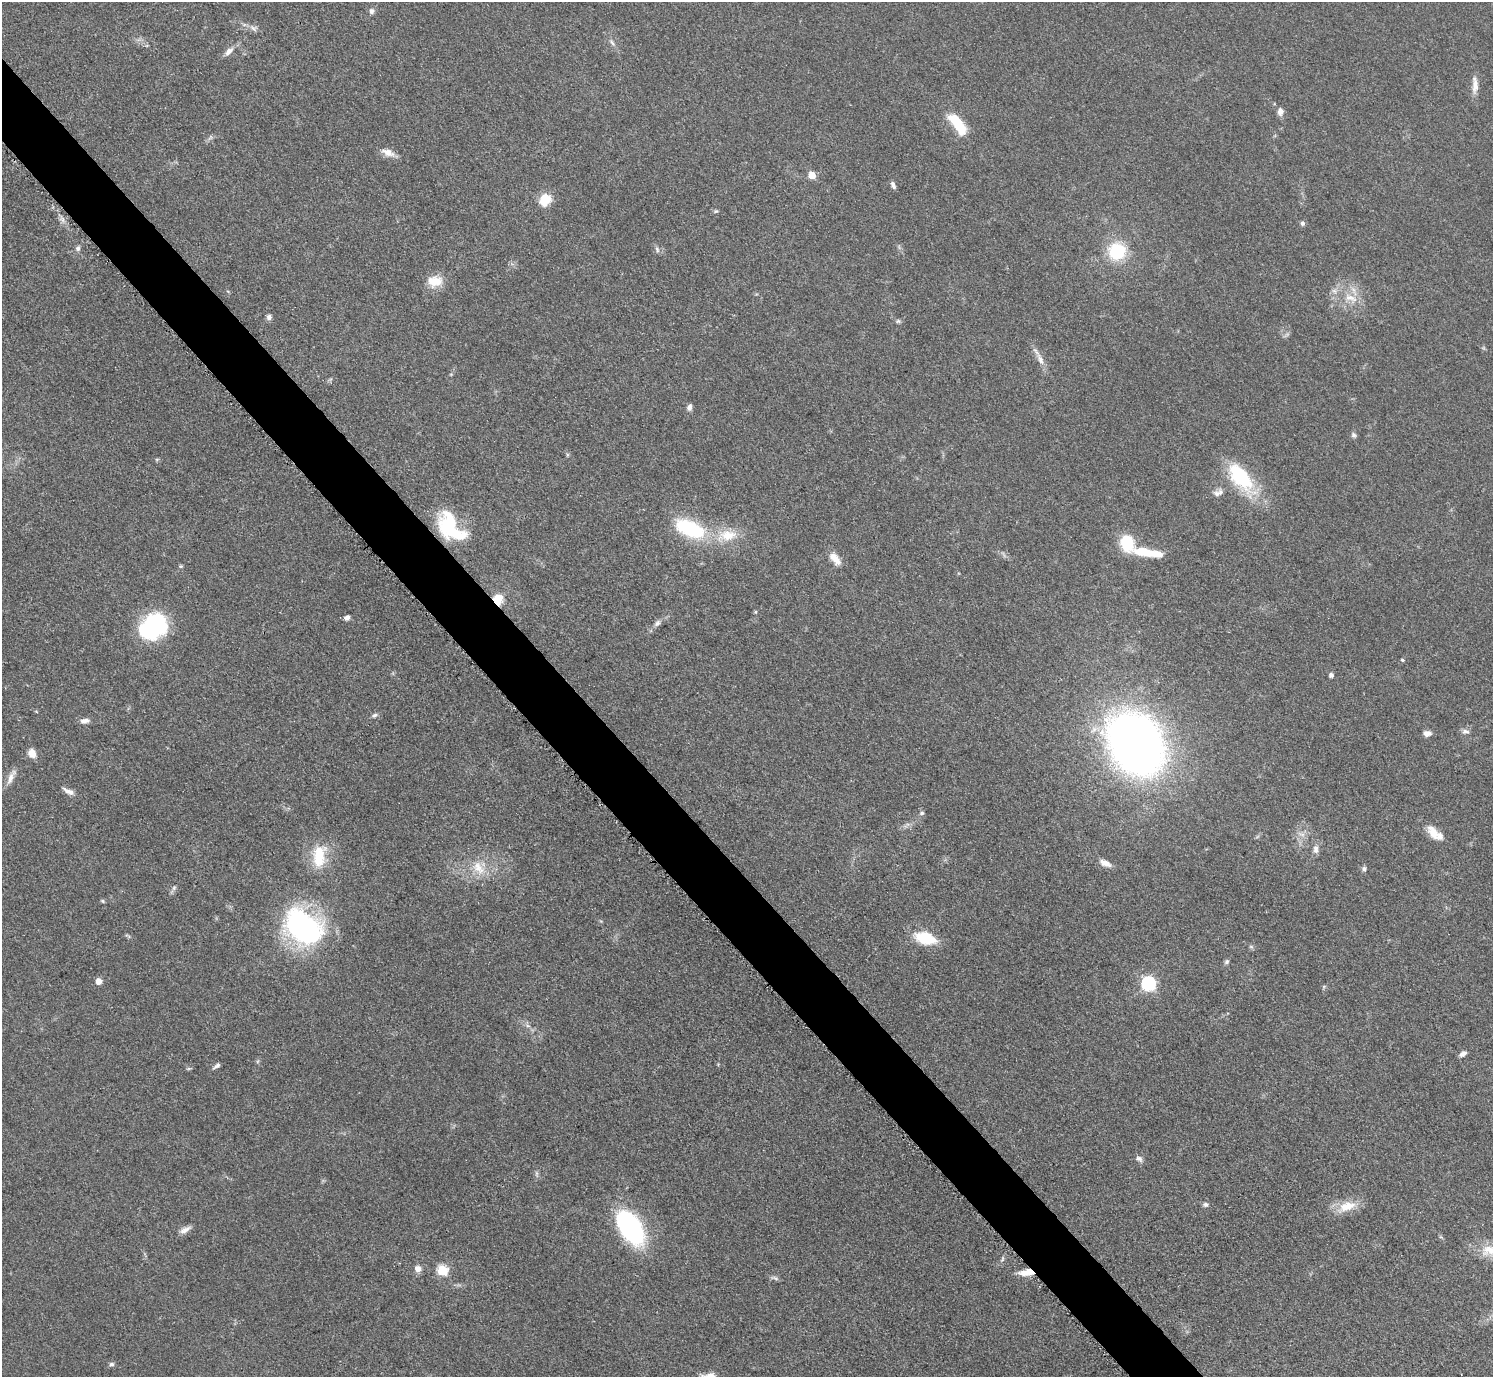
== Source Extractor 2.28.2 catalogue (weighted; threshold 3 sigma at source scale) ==
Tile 11 of 4 x 4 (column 3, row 3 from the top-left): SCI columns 2989-4479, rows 1682-3056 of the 5971 x 5968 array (HDU 1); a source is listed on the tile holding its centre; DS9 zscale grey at full resolution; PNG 1495 x 1379 px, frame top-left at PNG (2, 2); no overlay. Shown black and unused: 5% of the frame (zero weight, under 3 of 5 exposures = <1% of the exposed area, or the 3 px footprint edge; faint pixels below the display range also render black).
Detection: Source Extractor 2.28.2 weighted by HDU 2 'WHT'; one run over the whole footprint, this tile lists its part. Background 0.0501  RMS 0.0052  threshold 0.0233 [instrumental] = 3 sigma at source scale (4.5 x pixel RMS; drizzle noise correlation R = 1.50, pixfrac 1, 0.05/0.05 arcsec/px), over >= 5 px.
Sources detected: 93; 1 too faint to see at this stretch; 1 inside a brighter object's white glare — not listed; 4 inside a brighter listed object's ellipse — not listed separately; the other 87 listed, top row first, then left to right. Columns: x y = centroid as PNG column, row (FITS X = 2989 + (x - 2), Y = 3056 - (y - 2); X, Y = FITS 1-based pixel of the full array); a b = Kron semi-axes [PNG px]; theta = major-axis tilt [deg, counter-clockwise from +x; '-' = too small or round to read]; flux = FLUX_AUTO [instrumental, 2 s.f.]
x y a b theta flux
371 11 8 7 - 1.7
254 28 12 8 -31 2.4
612 42 11 5 -52 1.8
229 51 15 7 46 3.4
1475 85 25 7 -89 4.8
1280 111 9 7 90 2.8
957 123 28 11 -54 19
210 137 9 5 57 1.3
388 153 19 9 -21 4.6
812 175 5 5 - 12
893 185 10 5 -67 1.6
545 200 14 12 55 10
716 211 5 5 - 0.8
62 220 10 6 -34 2
1303 223 6 5 - 1.3
78 248 8 6 66 1.7
657 250 9 5 -81 1.5
1117 251 17 17 - 28
435 281 20 15 5 9.5
1350 298 23 10 -22 8.4
269 317 7 6 - 1.8
898 321 7 5 -1 1
1040 359 20 7 -65 4.5
689 407 8 6 73 2
1354 435 7 5 -60 1.5
567 455 6 4 73 0.68
157 459 6 4 18 0.69
1241 477 43 20 -51 38
1216 493 10 8 -30 2.3
450 527 36 21 -51 38
690 529 37 18 -23 42
727 535 32 16 11 17
1127 543 19 15 -76 18
1148 553 39 9 -9 16
835 559 19 9 -52 5.7
181 566 5 4 - 0.73
498 600 12 10 86 9.9
755 612 5 4 - 0.62
347 618 7 5 26 2
657 623 10 7 42 2.2
149 630 25 22 -54 38
1402 660 5 4 - 0.82
1331 675 4 4 - 2
36 711 5 3 - 0.46
375 715 8 5 29 1.3
85 721 13 6 7 2.6
1465 731 10 6 -5 1.9
1427 733 9 6 -2 2.9
1136 744 44 34 -56 490
32 753 9 7 -69 5.6
11 777 24 7 64 4.2
68 791 15 6 -27 3.1
922 813 7 5 14 1
907 825 11 4 36 1.8
1433 832 20 11 -57 7.1
1301 834 13 5 -20 2.4
1316 849 13 7 -89 2.8
319 856 31 17 83 19
1105 863 17 8 -25 4.1
478 868 23 14 -51 11
1364 869 7 7 - 1.3
174 888 7 5 46 1.2
102 901 6 4 -28 0.73
303 927 39 27 -34 120
925 938 15 9 -16 29
1251 947 6 4 -2 0.86
1227 962 7 5 47 1.2
98 981 6 6 - 4.1
1149 984 6 6 - 100
1324 986 6 4 19 0.74
527 1025 8 5 -31 1.6
1463 1054 9 5 33 2.3
217 1066 10 5 33 1.6
1139 1159 9 7 -22 1.9
537 1174 10 4 -85 1.2
1205 1205 8 6 -14 1.4
1347 1206 28 13 21 11
630 1228 36 18 -57 90
185 1230 16 7 28 3.2
1441 1237 6 4 -42 0.71
1491 1251 32 16 -13 14
1002 1259 9 5 76 1.2
418 1269 9 9 - 2.9
442 1270 6 5 - 35
1026 1272 19 6 4 6.5
775 1278 13 4 -16 1.4
112 1364 6 6 - 1.3
Overlapping masked pixels (flux is a lower limit): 2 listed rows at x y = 498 600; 1026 1272
Isophote crosses this tile's border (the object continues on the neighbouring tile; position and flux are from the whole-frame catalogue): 1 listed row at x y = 1491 1251